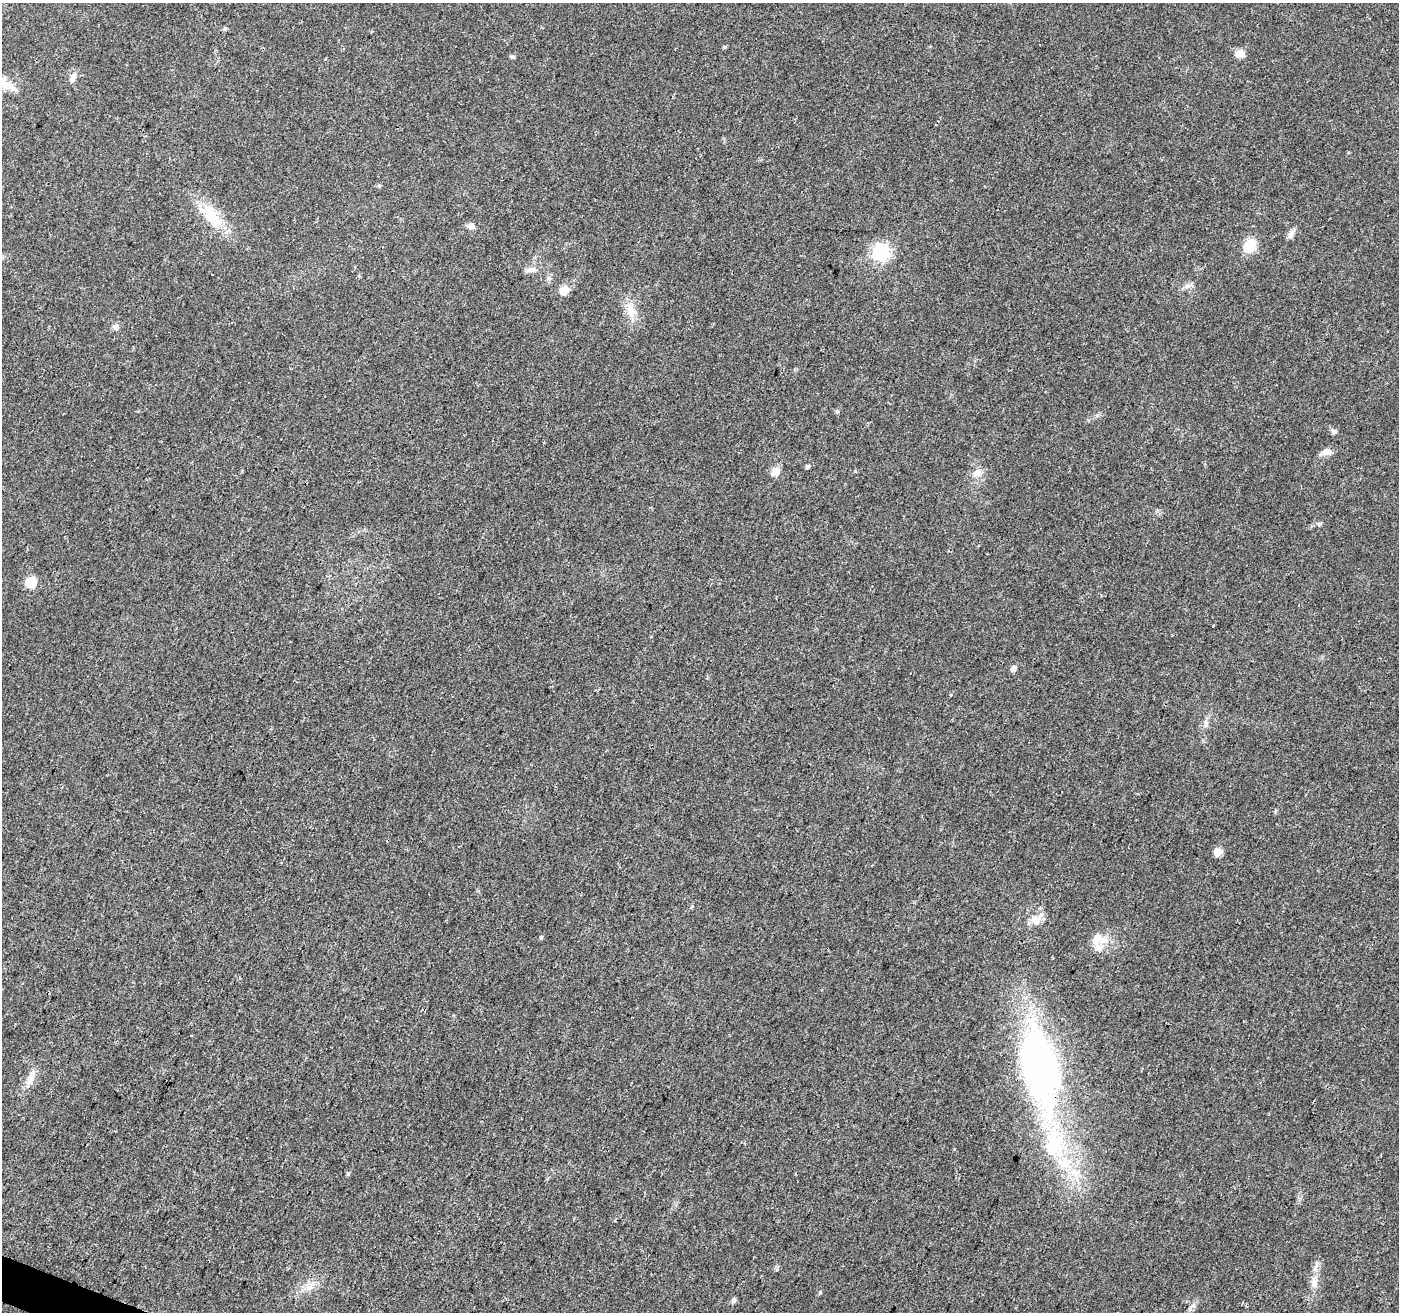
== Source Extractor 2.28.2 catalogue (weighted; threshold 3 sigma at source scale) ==
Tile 7 of 4 x 4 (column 3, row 2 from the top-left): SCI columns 2797-4193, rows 2835-4144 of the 5603 x 5731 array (HDU 1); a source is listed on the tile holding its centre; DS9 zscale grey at full resolution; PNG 1401 x 1314 px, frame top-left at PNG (2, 3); no overlay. Shown black and unused: <1% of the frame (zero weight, under 3 of 4 exposures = <1% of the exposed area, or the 3 px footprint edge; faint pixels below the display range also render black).
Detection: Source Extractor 2.28.2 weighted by HDU 2 'WHT'; one run over the whole footprint, this tile lists its part. Background 0.0226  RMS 0.0034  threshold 0.0152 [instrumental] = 3 sigma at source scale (4.5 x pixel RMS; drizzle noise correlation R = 1.50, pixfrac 1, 0.0396/0.0396 arcsec/px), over >= 5 px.
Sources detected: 36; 3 inside a brighter listed object's ellipse — not listed separately; the other 33 listed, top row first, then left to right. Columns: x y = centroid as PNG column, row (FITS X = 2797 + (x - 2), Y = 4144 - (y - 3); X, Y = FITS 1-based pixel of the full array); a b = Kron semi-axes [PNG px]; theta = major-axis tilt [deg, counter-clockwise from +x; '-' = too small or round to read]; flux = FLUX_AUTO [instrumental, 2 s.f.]
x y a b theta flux
225 28 6 4 45 0.51
1240 53 6 5 - 9.6
73 77 14 6 68 1.8
6 84 23 11 -30 4.8
211 215 39 17 -50 12
470 226 8 8 - 1.4
1291 234 13 7 64 1.6
1250 246 15 13 60 6.6
880 252 7 7 - 100
531 270 18 6 7 1.9
564 291 11 9 36 3.3
631 310 16 13 -43 4.2
116 327 8 7 - 1.4
1334 431 8 6 -29 0.92
1326 452 12 7 20 2.8
807 467 6 5 - 0.53
775 472 10 8 79 3
978 473 11 9 45 2.5
31 582 13 12 - 4.7
1213 626 3 3 - 1.2
1014 668 5 5 - 2.4
1206 722 9 4 72 0.91
1217 852 10 9 - 2.2
1035 921 15 9 -18 2.9
541 937 5 4 - 0.44
1097 938 13 10 53 3.9
1039 1066 106 42 -76 130
30 1079 23 9 67 3.5
1314 1283 12 9 84 2.3
310 1287 10 5 18 1.7
820 1292 5 4 - 0.41
734 1300 7 5 88 0.75
1193 1306 7 4 19 0.64
Overlapping masked pixels (flux is a lower limit): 1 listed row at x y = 1039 1066
Isophote crosses this tile's border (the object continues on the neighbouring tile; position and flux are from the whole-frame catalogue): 1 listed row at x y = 6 84
Unlisted compact peaks at least as high as the median listed source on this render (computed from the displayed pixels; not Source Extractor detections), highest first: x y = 348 1174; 837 411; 1319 524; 1187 286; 512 57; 1275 812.